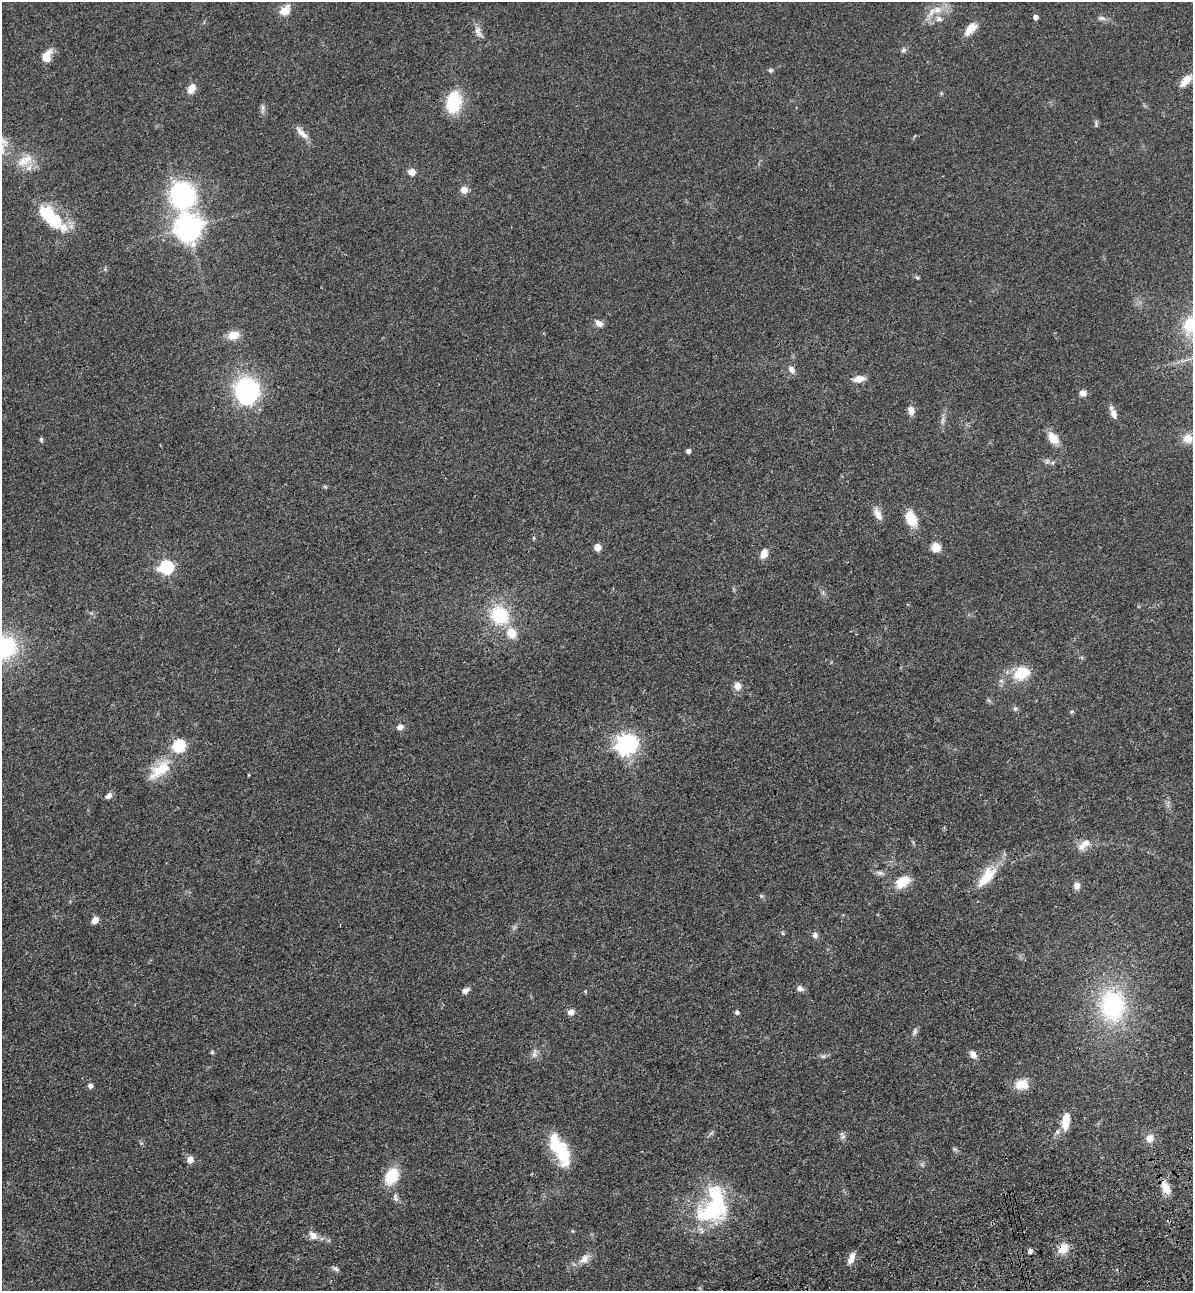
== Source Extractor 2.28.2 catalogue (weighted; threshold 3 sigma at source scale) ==
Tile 6 of 4 x 4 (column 2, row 2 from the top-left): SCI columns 1499-2689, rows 2695-3983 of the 5261 x 5389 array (HDU 1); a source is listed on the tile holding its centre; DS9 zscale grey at full resolution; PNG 1195 x 1293 px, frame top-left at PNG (2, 2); no overlay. Shown black and unused: <1% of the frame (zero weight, under 3 of 4 exposures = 6% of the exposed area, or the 3 px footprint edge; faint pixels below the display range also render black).
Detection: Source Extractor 2.28.2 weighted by HDU 2 'WHT'; one run over the whole footprint, this tile lists its part. Background 0.0538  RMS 0.0057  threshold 0.0259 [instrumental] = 3 sigma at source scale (4.5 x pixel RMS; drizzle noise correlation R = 1.50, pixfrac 1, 0.05/0.05 arcsec/px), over >= 5 px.
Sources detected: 103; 1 inside a brighter object's white glare — not listed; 8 inside a brighter listed object's ellipse — not listed separately; the other 94 listed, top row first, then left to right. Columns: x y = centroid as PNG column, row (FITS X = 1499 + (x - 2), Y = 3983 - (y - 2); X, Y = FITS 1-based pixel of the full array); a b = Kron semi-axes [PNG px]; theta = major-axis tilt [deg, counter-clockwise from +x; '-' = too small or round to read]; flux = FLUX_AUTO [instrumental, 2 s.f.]
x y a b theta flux
285 10 13 9 46 6.6
937 10 13 10 17 6.5
1035 17 4 4 - 3
1101 18 11 5 -10 1.9
970 29 20 10 48 6.5
478 32 17 8 -67 3.7
903 50 7 6 - 1.3
47 56 16 10 67 6.5
770 70 6 6 - 1.2
1186 80 18 8 47 6.7
191 89 11 7 62 5.6
453 102 21 14 80 26
262 108 13 4 84 1.6
1096 124 12 2 86 0.85
302 133 22 7 -45 4.6
25 160 27 13 30 10
411 172 8 7 - 3.8
464 190 7 7 - 4.2
183 195 40 27 -68 75
51 219 49 18 -24 20
188 228 9 8 - 650
917 277 6 5 - 0.91
599 323 11 8 -31 2.8
1191 325 20 17 69 22
233 335 14 10 19 6.8
791 369 10 7 -51 2.9
859 379 12 7 8 5.1
246 391 25 22 -83 75
1082 393 7 6 - 3
911 411 10 7 -87 3.8
1113 413 15 6 -69 3.7
943 420 12 4 79 1.9
1053 438 15 9 -48 7.4
1188 438 11 11 - 6.1
41 439 6 5 - 0.88
688 451 4 4 - 2.1
325 487 6 4 -3 0.74
878 514 16 7 -64 4.7
911 519 14 9 -63 15
533 538 5 3 - 0.6
597 547 5 5 - 9
936 547 9 8 - 6.3
764 553 11 7 66 4.7
166 567 7 6 - 78
499 615 23 19 -47 28
3 648 29 25 23 54
1021 673 13 10 22 22
737 686 10 9 - 3.7
1015 709 6 5 - 1.1
1072 712 6 4 0 0.71
400 727 8 6 26 2.5
626 744 9 7 34 310
179 746 6 6 - 66
161 769 32 17 36 16
109 796 9 6 34 2.4
1086 843 12 10 4 4.1
880 873 10 6 -9 1.9
987 875 26 16 54 14
902 882 17 11 34 12
1076 886 8 7 - 3.4
761 896 5 5 - 0.75
95 920 8 6 46 3.9
783 933 6 4 -60 0.66
815 935 7 7 - 2
800 988 8 6 -20 2.5
465 990 10 6 31 2.4
585 991 6 3 -19 0.56
1112 1005 41 32 -84 64
571 1012 8 7 - 2.8
737 1012 5 4 - 1.4
915 1031 11 5 77 1.6
212 1052 5 5 - 0.76
534 1054 14 7 87 2.7
973 1055 8 7 - 4.2
823 1056 7 4 0 1.2
1021 1084 15 12 2 9.3
90 1086 5 5 - 2.3
1066 1121 19 8 83 11
843 1137 7 5 30 1.4
1150 1138 11 9 68 4.2
555 1143 36 17 -74 18
954 1149 6 5 - 0.97
190 1160 9 7 80 3
392 1176 15 11 63 21
1166 1188 19 8 -66 6.7
395 1197 11 6 -81 2
711 1211 48 29 2 49
572 1231 5 3 - 0.53
313 1235 13 9 -49 4.1
1063 1249 12 10 53 7.5
1030 1251 6 5 - 1.6
851 1258 15 6 68 4.2
585 1259 15 10 46 4.7
335 1268 11 5 -30 1.4
Overlapping masked pixels (flux is a lower limit): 3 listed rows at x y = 973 1055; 1166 1188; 1063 1249
Isophote crosses this tile's border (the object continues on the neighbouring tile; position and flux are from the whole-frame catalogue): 2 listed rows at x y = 1191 325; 3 648